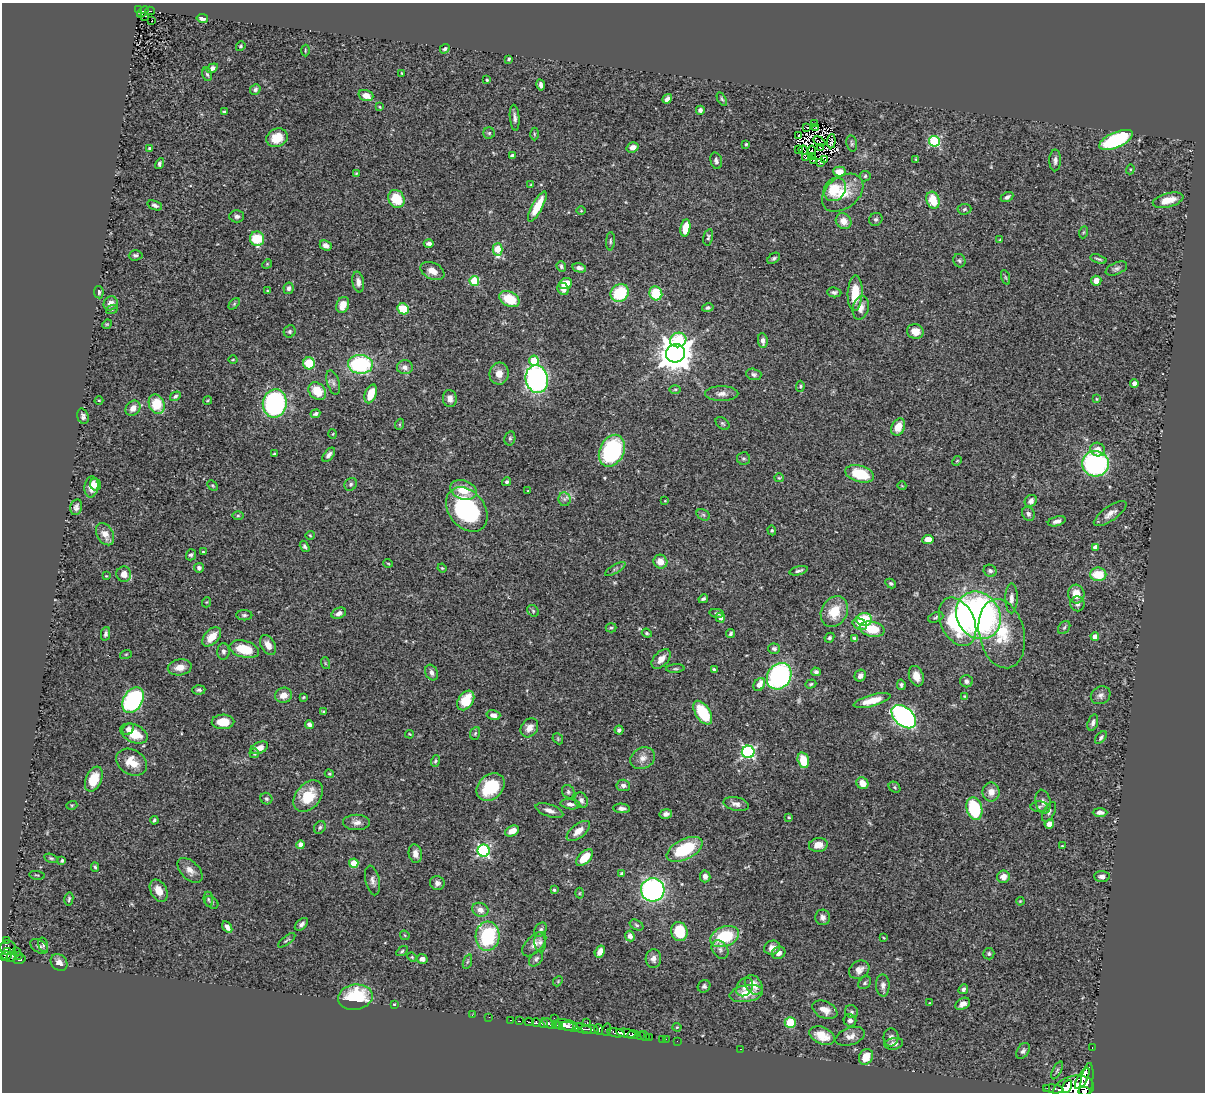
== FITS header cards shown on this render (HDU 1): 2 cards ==
NAXIS1  =                 1203
NAXIS2  =                 1090

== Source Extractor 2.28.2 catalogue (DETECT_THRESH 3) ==
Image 1203 x 1090 px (HDU 1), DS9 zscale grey, 1 PNG px = 1 image px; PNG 1207 x 1094 px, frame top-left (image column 1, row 1090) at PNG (2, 3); each listed source drawn as its Kron ellipse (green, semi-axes under 4 px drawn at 4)
Background 0.746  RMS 0.024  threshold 0.0709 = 3 sigma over >= 5 px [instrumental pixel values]
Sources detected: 426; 4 with non-positive FLUX_AUTO (blend fragments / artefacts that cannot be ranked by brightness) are neither listed nor drawn; the other 422 listed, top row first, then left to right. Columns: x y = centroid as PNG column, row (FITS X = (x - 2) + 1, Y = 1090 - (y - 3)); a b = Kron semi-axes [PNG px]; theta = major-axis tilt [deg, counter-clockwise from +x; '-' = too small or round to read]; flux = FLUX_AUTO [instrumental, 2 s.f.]
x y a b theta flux
138 10 3 2 - 6.5
150 11 5 2 - 18
143 12 6 4 42 12
145 16 3 2 - 8.4
202 18 6 3 -10 7.4
152 21 3 2 - 2
241 46 5 4 - 2.4
445 49 5 4 - 2.7
305 50 6 3 -90 1.5
509 59 4 3 - 2.6
212 68 6 4 33 6.5
402 73 3 2 - 1.4
207 74 7 4 -77 3.1
487 80 3 3 - 1.7
541 85 5 3 - 4.8
255 89 6 4 49 3.9
366 96 7 5 -17 14
667 99 5 4 - 6.4
722 99 7 4 -60 2.6
380 107 4 2 - 1.3
700 110 4 4 - 4.7
224 112 4 3 - 1.7
515 118 13 5 -85 5.8
815 123 3 2 - 2.8
807 127 3 2 - 1.7
815 127 4 2 - 2.5
489 133 6 6 - 2.7
534 134 6 4 -89 2.1
799 135 4 3 - 3.3
277 138 11 9 25 26
1116 140 18 7 24 180
819 141 6 2 -29 1.1
831 141 7 3 85 0.71
934 141 5 5 - 140
852 143 8 5 -77 3.2
746 144 4 4 - 1.8
633 147 6 5 - 9.8
150 148 4 3 - 2.6
820 148 4 2 - 1.4
798 150 3 2 - 3.5
804 150 5 2 - 1.3
811 151 5 2 - 1.6
512 155 4 3 - 4.2
806 157 3 3 - 3.6
813 157 3 2 - 0.74
916 159 4 3 - 1.3
813 160 3 2 - 0.43
825 160 3 2 - 0.58
1055 160 11 6 88 5.6
716 161 8 5 -74 4.6
820 163 3 3 - 3.5
160 164 6 4 61 3.9
1130 169 5 4 - 2
839 172 6 5 - 19
356 173 4 3 - 1.8
865 176 5 5 - 2.5
531 185 3 3 - 1.7
835 189 12 10 53 43
843 193 23 16 38 42
1007 197 7 4 30 4.8
396 199 9 7 -60 51
933 200 9 6 -72 33
1168 200 16 7 15 20
155 205 8 4 -20 4.7
537 206 17 5 61 38
964 209 7 5 5 2.7
581 211 5 3 - 1.3
237 216 7 6 - 5.3
876 219 7 6 - 3.5
843 221 8 7 - 13
685 228 8 5 80 34
1084 232 6 4 70 1.7
708 237 8 5 77 2.9
257 239 7 7 - 60
1000 240 3 3 - 1.8
610 241 9 4 86 2.9
429 243 5 4 - 5.2
326 245 6 4 -24 7.5
497 249 6 5 - 55
136 255 7 5 3 3.8
774 258 7 4 38 3
1098 259 8 3 -16 2.9
959 261 7 6 - 3.3
267 264 5 4 - 1.7
561 266 5 4 - 3.7
579 268 7 4 -13 5.9
1116 268 11 6 23 5.5
432 271 12 8 -26 13
1005 277 8 3 -71 2.2
474 281 5 5 - 65
1096 281 5 5 - 13
358 282 10 5 -81 8.2
565 284 6 5 - 31
289 288 6 5 - 5
563 289 6 5 - 8.9
268 291 3 3 - 1.5
99 292 6 4 -80 3.7
834 292 7 5 -6 3.9
620 293 9 8 - 74
656 293 7 6 - 49
855 293 18 7 87 39
509 299 11 7 -27 46
111 303 7 6 - 9.5
234 304 7 4 46 2.3
343 305 8 6 70 21
708 308 6 4 13 3.7
861 308 12 8 76 8.9
112 309 6 4 19 2.1
403 309 6 5 - 53
107 324 5 4 - 1.7
290 331 6 5 - 3.2
915 331 8 7 - 14
678 340 8 7 - 59
763 340 7 5 -82 7.4
676 353 10 9 - 3400
233 359 4 3 - 1.3
534 361 5 5 - 60
309 363 6 6 - 48
360 364 12 9 -3 170
405 367 8 7 - 7.5
499 374 11 9 83 17
754 374 8 5 -15 4.4
537 379 14 11 -77 450
333 383 12 6 -73 5.9
1134 383 4 4 - 7.9
800 386 5 4 - 2.1
675 389 6 3 1 2
317 391 10 7 -45 35
371 394 10 5 70 31
722 394 17 7 0 10
175 396 6 4 30 3.2
450 399 8 7 - 8.7
1096 399 3 3 - 1.5
99 400 4 3 - 1.3
208 400 4 3 - 1.5
275 403 14 12 81 330
157 404 10 7 -65 46
133 408 8 6 46 11
315 414 5 4 - 3.1
83 416 8 5 -73 4.8
723 423 8 5 -39 2.8
400 424 5 3 - 1.9
898 427 9 6 63 19
333 434 5 3 - 1.5
510 438 7 5 77 3.3
1098 450 7 6 - 14
612 451 16 12 65 180
274 454 4 3 - 2.1
329 455 8 4 51 5.2
744 458 6 6 - 3.2
957 461 5 4 - 1.7
1095 464 13 12 - 270
859 474 15 8 -14 56
779 478 5 4 - 1.8
507 482 5 4 - 3.1
351 484 7 6 - 3.4
95 485 6 5 - 5
212 486 6 4 -45 1.9
902 486 4 3 - 1.1
91 487 10 7 82 15
463 490 14 9 -20 30
528 491 2 2 - 1.1
564 499 7 6 - 4.5
665 501 2 2 - 1.1
1031 501 6 5 - 7.3
76 507 8 5 77 5.4
467 509 24 18 -51 180
1028 514 7 6 - 5.1
1110 514 19 7 35 12
238 515 5 3 - 2.1
703 515 7 5 -31 3.2
1057 521 9 4 15 7.2
772 530 5 4 - 2
105 534 12 8 -59 15
310 535 4 4 - 1.6
928 539 5 4 - 16
305 546 6 4 -58 3.5
1095 547 4 4 - 6.7
203 552 4 3 - 1.5
191 555 6 5 - 3.7
660 562 7 6 - 16
388 563 5 3 - 1.3
199 568 5 5 - 4.6
442 568 5 3 - 1.4
615 569 11 3 31 3.3
799 571 9 3 15 3.7
990 571 6 6 - 4.4
124 574 7 7 - 16
1098 574 8 7 - 38
106 576 4 3 - 1.2
891 583 6 4 -31 2.7
1076 594 9 8 - 23
1011 598 15 6 89 9.3
703 599 5 3 - 3.1
207 602 5 3 - 1.5
1077 604 7 7 - 5.5
533 611 6 5 - 3
834 612 16 13 61 37
339 613 7 5 23 7.5
716 613 7 3 -9 2.7
244 615 8 5 0 3.2
978 615 25 21 -55 560
936 617 8 5 21 2.9
720 618 5 4 - 6.5
864 620 8 6 -4 66
958 622 25 16 -64 170
860 624 7 5 -26 12
1064 627 7 5 54 3.1
611 628 5 4 - 2.3
872 629 12 7 -12 44
647 633 5 4 - 2.1
731 633 4 3 - 2.8
106 634 7 4 78 3.7
1002 634 35 22 -77 67
1095 636 4 4 - 15
212 637 11 7 46 21
829 638 5 4 - 2.8
854 638 3 3 - 2.5
268 645 11 7 -60 12
244 649 15 8 -15 43
774 649 6 5 - 3.9
223 651 8 6 -88 5.4
126 654 6 3 18 1.7
661 659 12 7 47 13
325 663 6 4 -72 1.6
180 667 12 8 10 15
675 669 9 3 4 2.5
714 669 4 3 - 2.6
816 672 5 4 - 4.1
431 673 8 6 -66 5.7
779 676 14 11 56 300
860 676 6 5 - 7.8
916 676 10 7 -70 17
966 681 6 6 - 5
759 684 7 5 56 17
811 684 6 4 18 2.2
901 685 5 4 - 3.2
199 690 6 4 1 3.4
283 695 8 7 - 14
1101 695 10 8 31 7
964 696 3 3 - 1.2
303 697 4 3 - 1.8
133 700 14 9 59 260
466 700 11 7 56 42
872 701 19 5 15 27
323 712 4 3 - 2.1
703 713 13 7 -58 75
493 715 7 4 -14 6.7
904 717 14 9 -41 470
223 722 11 7 1 31
1093 722 8 5 73 4.6
309 725 4 4 - 5
529 728 10 8 53 12
128 729 6 5 - 7.5
619 730 4 4 - 4.3
134 733 14 9 -24 39
475 733 6 5 - 2.3
410 734 4 3 - 1.4
1101 737 7 4 50 3.5
558 739 6 4 -48 2.2
259 748 9 5 24 13
748 752 6 6 - 270
254 753 5 4 - 2.8
643 758 13 10 28 12
803 760 8 5 -75 33
435 761 6 4 72 2.5
132 762 16 12 -30 28
329 774 4 3 - 1.7
94 779 13 7 66 36
862 783 6 5 - 18
623 785 7 5 -6 6.2
491 787 15 12 42 74
894 787 6 5 - 2.5
568 792 7 6 - 3.5
991 792 9 8 - 12
308 796 18 12 51 42
266 799 6 5 - 3.3
581 800 8 6 -63 6.4
1043 802 12 7 -77 8.6
570 804 10 5 -6 6.3
736 804 13 6 -12 7.9
72 805 5 3 - 1.8
1039 807 9 5 0 3.9
622 808 8 4 -5 5.7
974 809 11 7 -76 99
549 811 14 6 -19 9.6
1049 812 11 5 63 4.5
1100 812 7 4 -1 6.2
666 814 6 5 - 5.6
789 817 3 3 - 1.5
154 820 4 3 - 2.7
357 822 13 8 0 9.6
1049 824 5 4 - 12
320 827 7 5 59 3.3
512 831 7 5 24 14
578 831 14 7 38 16
301 845 4 4 - 11
818 845 9 7 8 12
1062 846 3 2 - 1.3
685 849 19 10 27 88
484 851 6 6 - 260
415 854 9 6 -81 11
51 858 7 4 -14 2.5
585 858 10 6 44 29
62 860 3 3 - 2.8
354 863 4 4 - 44
95 867 5 4 - 2.5
190 870 15 9 -44 12
621 873 4 4 - 2.3
37 875 8 2 -10 1.4
705 876 6 5 - 7.5
1102 876 7 5 -2 7
1003 877 6 6 - 13
372 880 15 7 -77 7.8
437 883 7 7 - 5.8
554 890 4 3 - 2.1
653 890 12 11 - 390
159 891 12 8 -61 18
579 893 5 3 - 1.4
69 899 6 3 78 2.5
208 899 7 5 -84 2.9
1020 901 4 3 - 1.4
212 902 7 5 -41 3
480 910 8 7 - 12
823 917 8 7 - 6.6
301 924 8 5 42 5.4
637 925 7 5 -28 2.9
227 927 6 4 -59 6.9
541 930 7 5 57 3.7
679 932 9 8 - 50
405 935 5 3 - 1.5
488 936 14 12 85 120
630 936 5 4 - 8.9
724 937 15 9 21 80
884 938 4 3 - 1.2
6 940 2 2 - 6.9
287 940 10 3 37 2.3
540 942 10 5 -85 5.3
534 944 15 8 45 11
43 945 7 4 -75 4.1
39 946 10 6 -33 5.4
8 948 8 7 - 200
772 948 8 7 - 9.2
720 949 10 7 -54 6.4
16 951 2 2 - 4.7
402 951 6 4 33 2.3
7 952 4 2 - 80
600 952 6 4 60 12
779 953 7 6 - 7.1
989 954 6 5 - 3
6 955 5 3 - 120
19 955 2 2 - 5.8
12 956 6 3 41 14
412 957 5 4 - 1.7
3 958 3 3 - 37
422 959 5 4 - 7.7
536 959 9 5 50 4.1
653 959 9 8 - 8.7
19 960 6 3 15 93
59 962 9 7 -48 9.7
467 962 7 3 71 2.3
859 970 11 8 32 10
558 981 5 4 - 1.8
865 983 7 5 46 2.8
754 985 11 8 -53 17
883 985 11 6 -88 6.9
704 986 6 6 - 3.7
745 987 10 7 56 8.6
963 989 5 4 - 4.2
746 993 17 8 10 26
355 997 17 12 9 93
930 1003 3 3 - 1.4
394 1004 3 2 - 1.2
963 1004 8 5 28 8.5
825 1010 13 8 -24 16
852 1012 7 6 - 4
472 1015 2 2 - 8.4
489 1017 2 2 - 4.6
554 1018 2 2 - 7.5
511 1020 4 2 - 7.8
850 1020 6 6 - 5.5
520 1021 3 2 - 41
529 1022 5 3 - 58
587 1022 3 2 - 4.9
536 1023 4 3 - 210
543 1023 4 3 - 170
549 1023 8 4 -31 130
790 1023 5 5 - 43
556 1025 3 3 - 140
565 1025 12 5 -7 650
559 1026 3 3 - 130
570 1027 10 3 -15 410
677 1027 4 4 - 1.6
582 1028 10 4 -15 290
590 1029 9 4 -6 120
599 1029 5 4 - 180
606 1030 6 3 72 60
616 1033 8 4 -10 190
626 1033 10 4 -10 270
633 1035 6 3 8 230
640 1035 3 2 - 20
645 1036 5 2 - 8.2
822 1036 13 8 -23 26
850 1036 15 8 19 11
649 1037 3 2 - 6.6
891 1037 9 7 86 6.4
662 1039 2 2 - 5.5
666 1039 2 2 - 4.6
677 1041 2 2 - 6.3
894 1044 9 6 10 8
1092 1048 3 2 - 8.1
741 1049 3 2 - 7.6
1023 1051 9 6 58 4.3
866 1057 8 6 60 23
1057 1070 10 4 64 3.2
1082 1079 12 5 59 400
1086 1083 20 6 80 950
1067 1087 7 3 64 350
1047 1088 2 2 - 6.7
1053 1089 10 3 -7 130
1073 1089 21 12 13 1600
1084 1091 6 3 3 190
At the frame edge (FLAGS 8, measured only in part): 2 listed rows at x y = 1073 1089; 1084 1091
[4 non-positive-flux detections neither listed nor drawn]